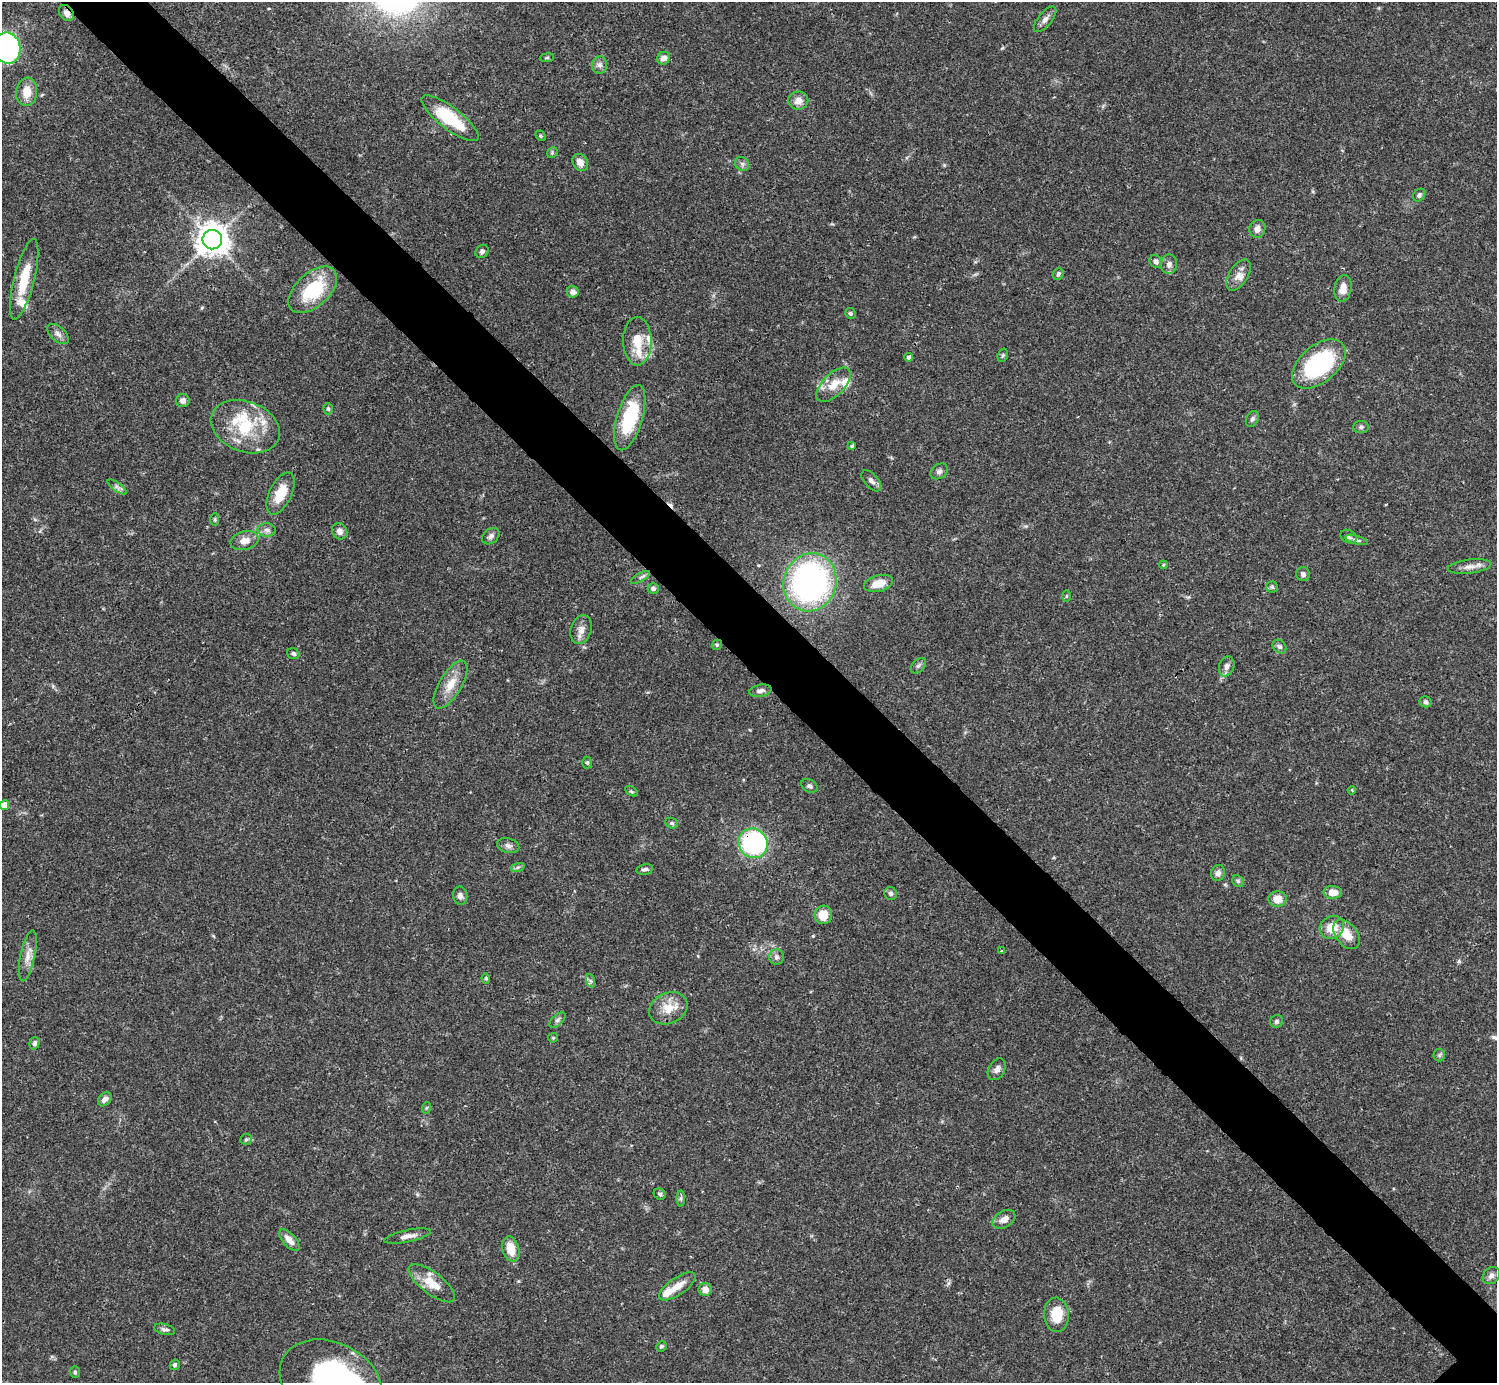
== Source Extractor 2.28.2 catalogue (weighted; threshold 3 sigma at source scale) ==
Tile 11 of 4 x 4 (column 3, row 3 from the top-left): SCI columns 2990-4484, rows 1539-2919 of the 5982 x 5981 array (HDU 1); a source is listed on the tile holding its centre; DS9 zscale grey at full resolution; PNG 1499 x 1385 px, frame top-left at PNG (2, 2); each listed source drawn as its Kron ellipse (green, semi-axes under 4 px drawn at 4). Shown black and unused: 6% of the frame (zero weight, under 3 of 4 exposures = <1% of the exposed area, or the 3 px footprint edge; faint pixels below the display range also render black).
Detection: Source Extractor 2.28.2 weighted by HDU 2 'WHT'; one run over the whole footprint, this tile lists its part. Background 0.041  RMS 0.0027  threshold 0.012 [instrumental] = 3 sigma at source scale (4.5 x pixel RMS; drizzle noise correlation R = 1.50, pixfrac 1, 0.05/0.05 arcsec/px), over >= 5 px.
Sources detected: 129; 2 inside a brighter object's white glare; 1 cosmic-ray / hot-pixel residue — neither listed nor drawn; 8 inside a brighter listed object's ellipse — not listed separately; the other 118 listed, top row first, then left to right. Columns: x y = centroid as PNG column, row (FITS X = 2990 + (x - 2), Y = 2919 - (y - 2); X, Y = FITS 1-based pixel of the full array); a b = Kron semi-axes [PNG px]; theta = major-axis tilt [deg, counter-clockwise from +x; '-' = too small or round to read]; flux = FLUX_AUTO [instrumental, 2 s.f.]
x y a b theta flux
66 13 9 6 -53 1.6
1045 19 15 7 51 1.5
7 48 16 13 -79 60
547 58 7 3 8 0.36
663 58 7 6 - 1.6
600 65 9 7 76 1.2
27 92 14 10 85 3.7
798 101 10 9 - 2.2
450 118 35 11 -37 15
540 136 5 4 - 0.42
552 153 6 4 47 0.36
580 162 9 7 -57 2.2
742 164 7 6 - 0.73
1419 195 7 5 50 0.72
1257 229 9 8 - 1.4
212 240 10 9 - 410
482 251 7 6 - 0.71
1156 261 7 5 -56 1.1
1169 264 10 8 81 1.3
1058 274 6 5 - 0.67
1238 275 17 9 58 2.3
24 279 41 10 76 8.4
1343 288 13 8 81 2.9
313 290 29 16 43 15
573 292 6 5 - 1.2
850 313 5 5 - 0.54
58 334 13 7 -42 1.3
637 341 24 14 -89 5.8
1003 355 7 5 72 0.45
909 357 4 4 - 0.89
1319 364 31 18 40 30
833 385 21 11 46 4.5
183 400 6 6 - 1.1
328 409 5 4 - 0.41
630 418 34 12 74 17
1252 419 8 6 63 0.7
245 427 36 25 -21 15
1361 427 8 6 4 0.67
852 446 4 3 - 0.51
939 471 9 7 34 0.89
871 481 13 6 -49 1.1
117 487 11 4 -35 0.75
281 493 22 11 64 6.3
215 519 6 3 89 0.35
267 530 9 7 -2 1.1
340 531 8 7 - 1.4
491 536 9 7 40 0.98
1349 537 8 6 -30 0.69
1356 540 12 3 -16 0.58
244 541 14 9 13 2.4
1163 565 4 3 - 0.23
1469 567 22 7 7 2
1303 574 7 6 - 0.9
640 577 11 3 30 0.63
810 582 29 26 71 77
878 583 15 8 15 4.1
1272 587 6 5 - 0.45
653 588 5 5 - 0.79
1066 596 6 4 89 0.28
581 630 15 10 73 2.1
717 645 5 5 - 0.35
1279 647 8 6 -43 0.76
293 654 6 5 - 0.59
918 666 9 6 45 0.69
1227 666 10 7 69 1.3
450 685 27 11 59 4.6
760 691 11 6 11 1.1
1425 702 6 5 - 0.55
587 763 6 5 - 0.47
809 786 9 6 -28 0.82
1352 790 4 3 - 0.29
631 791 7 4 -30 0.42
4 805 5 4 - 3.9
672 823 7 5 -21 0.52
753 843 15 14 - 36
508 846 11 7 -15 1.1
518 867 7 4 19 0.52
645 869 8 5 10 0.75
1218 873 8 6 70 1.3
1238 881 6 5 - 0.49
1333 892 9 6 -2 2.8
891 893 6 6 - 0.69
460 896 9 7 -81 1.2
1277 899 9 7 5 3.1
823 915 9 8 - 4.1
1332 927 13 11 32 5
1346 934 17 10 -52 4.3
1002 951 4 4 - 0.44
28 956 26 7 78 2.6
776 957 7 7 - 0.83
486 978 5 4 - 0.4
591 981 7 4 -70 0.51
668 1008 20 15 25 4.8
557 1020 10 5 43 0.72
1276 1021 6 6 - 0.65
553 1038 5 4 - 0.33
34 1043 6 5 - 0.77
1439 1055 6 6 - 0.48
997 1069 12 8 59 1.2
105 1099 8 5 47 1.2
426 1108 6 3 70 0.3
246 1139 6 5 - 0.51
660 1194 6 5 - 0.59
681 1198 8 4 90 0.53
1004 1219 12 8 31 1.8
408 1236 24 6 12 2
289 1240 13 6 -47 2.4
511 1249 13 8 -75 4.9
1491 1276 9 7 46 1.2
432 1283 28 11 -37 5.4
677 1286 21 8 34 3.5
705 1289 6 6 - 2.1
1056 1315 17 12 -86 6.4
165 1329 11 5 -13 0.78
661 1346 5 5 - 0.52
175 1365 5 4 - 0.64
75 1372 6 5 - 0.47
331 1382 54 39 -26 71
Overlapping masked pixels (flux is a lower limit): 2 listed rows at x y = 66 13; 753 843
Isophote crosses this tile's border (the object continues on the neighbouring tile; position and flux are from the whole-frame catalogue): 3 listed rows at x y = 7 48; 4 805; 331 1382